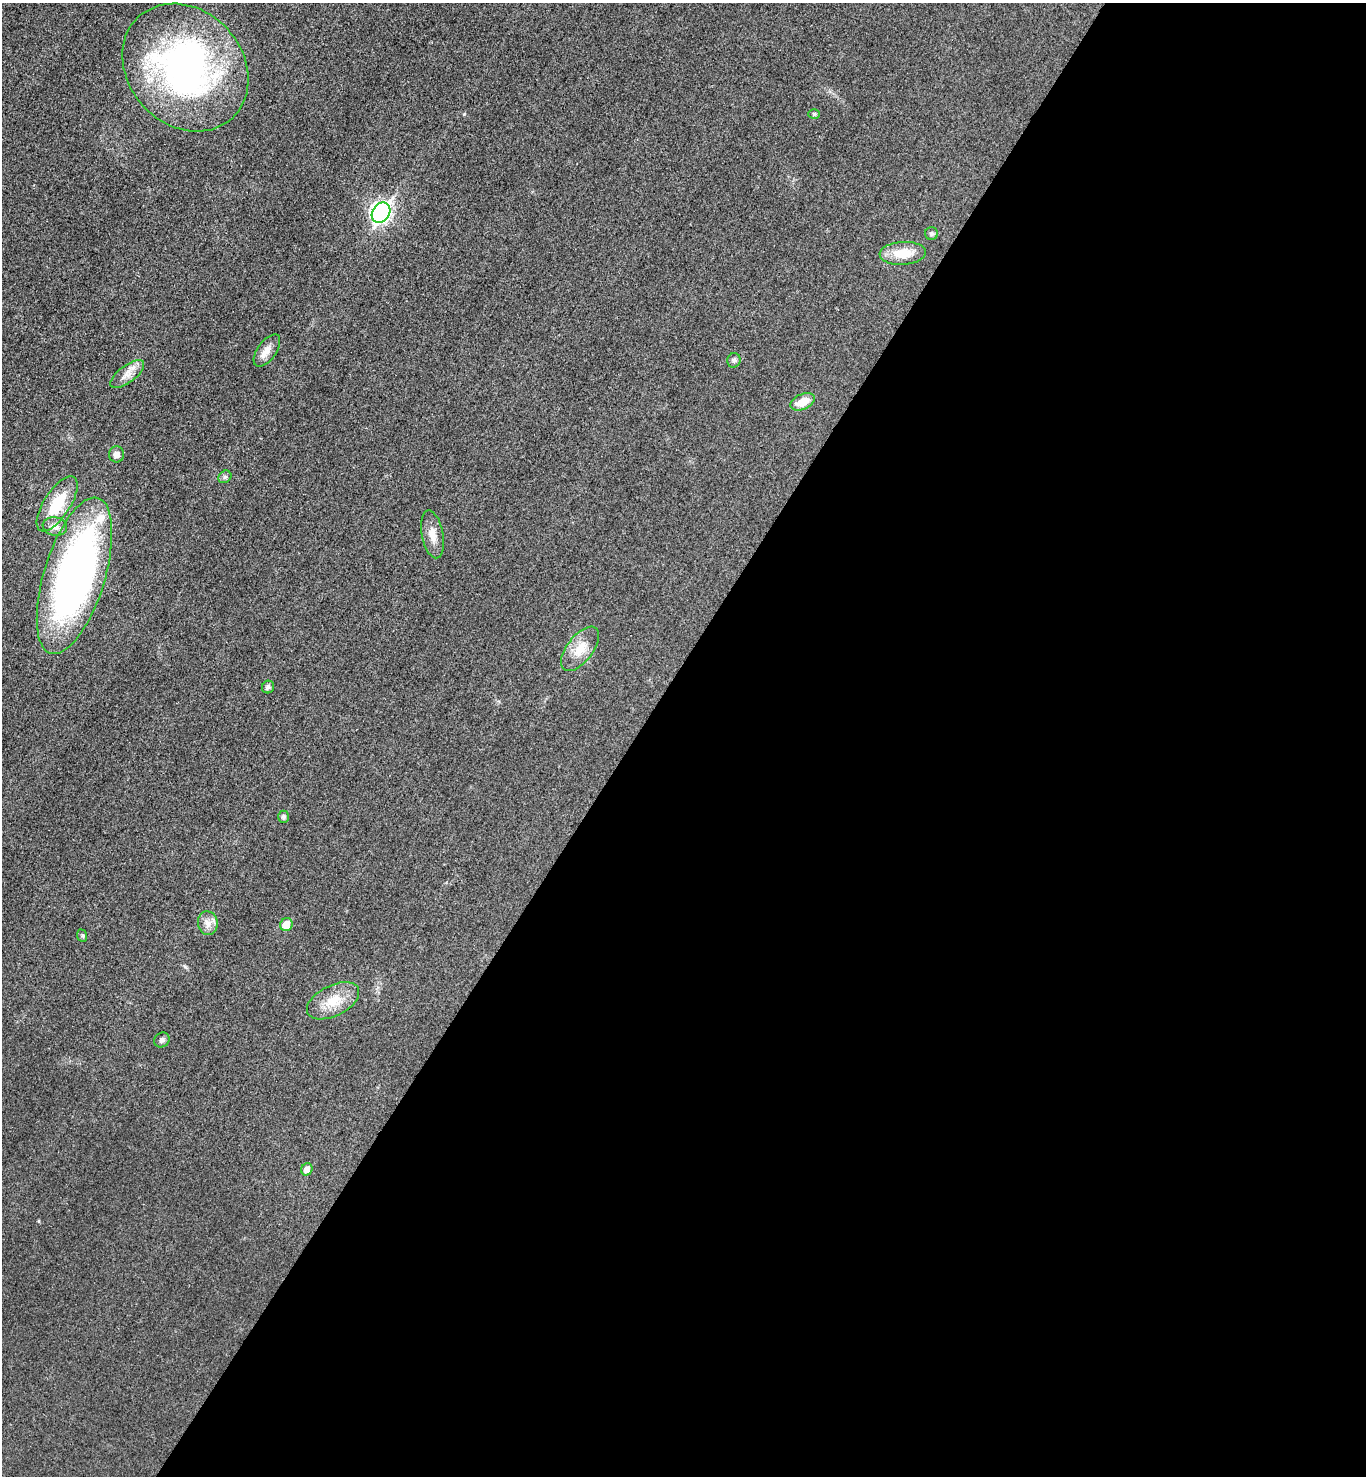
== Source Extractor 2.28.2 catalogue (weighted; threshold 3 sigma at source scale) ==
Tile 12 of 4 x 4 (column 4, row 3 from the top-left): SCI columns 4258-5621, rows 1486-2959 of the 5923 x 5917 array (HDU 1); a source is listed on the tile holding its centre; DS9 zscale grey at full resolution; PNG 1368 x 1478 px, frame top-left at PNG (2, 3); each listed source drawn as its Kron ellipse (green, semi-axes under 4 px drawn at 4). Shown black and unused: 54% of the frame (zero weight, under 3 of 4 exposures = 1% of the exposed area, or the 3 px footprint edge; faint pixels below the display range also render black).
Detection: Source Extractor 2.28.2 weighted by HDU 2 'WHT'; one run over the whole footprint, this tile lists its part. Background 0.0209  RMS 0.0058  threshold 0.0262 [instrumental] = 3 sigma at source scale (4.5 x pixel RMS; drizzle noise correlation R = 1.50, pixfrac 1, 0.05/0.05 arcsec/px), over >= 5 px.
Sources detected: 26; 2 inside a brighter listed object's ellipse — not listed separately; the other 24 listed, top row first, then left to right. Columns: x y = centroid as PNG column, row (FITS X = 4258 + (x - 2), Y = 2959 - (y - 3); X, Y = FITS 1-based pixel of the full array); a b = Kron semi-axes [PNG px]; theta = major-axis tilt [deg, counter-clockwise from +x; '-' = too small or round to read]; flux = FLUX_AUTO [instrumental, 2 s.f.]
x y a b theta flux
185 68 69 57 -47 200
814 114 6 5 - 0.97
381 213 11 8 56 200
931 233 6 6 - 1.3
903 253 23 11 3 13
267 350 19 9 54 5.1
734 360 7 6 - 1.5
127 374 20 8 38 5.7
802 402 13 7 24 8.8
116 454 8 7 - 2.8
225 477 7 5 42 1.2
57 504 31 13 57 21
55 526 12 9 -10 3.8
432 534 24 10 -79 6.5
74 576 81 30 73 270
580 649 26 13 52 11
268 687 6 6 - 1.3
283 817 6 5 - 1.6
208 923 12 10 -81 4.2
286 925 7 6 - 8.2
82 936 6 5 - 0.86
333 1001 28 15 27 13
162 1040 8 7 - 1.6
307 1169 6 5 - 4.3
Unlisted compact peaks at least as high as the median listed source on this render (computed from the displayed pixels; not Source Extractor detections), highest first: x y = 464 114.